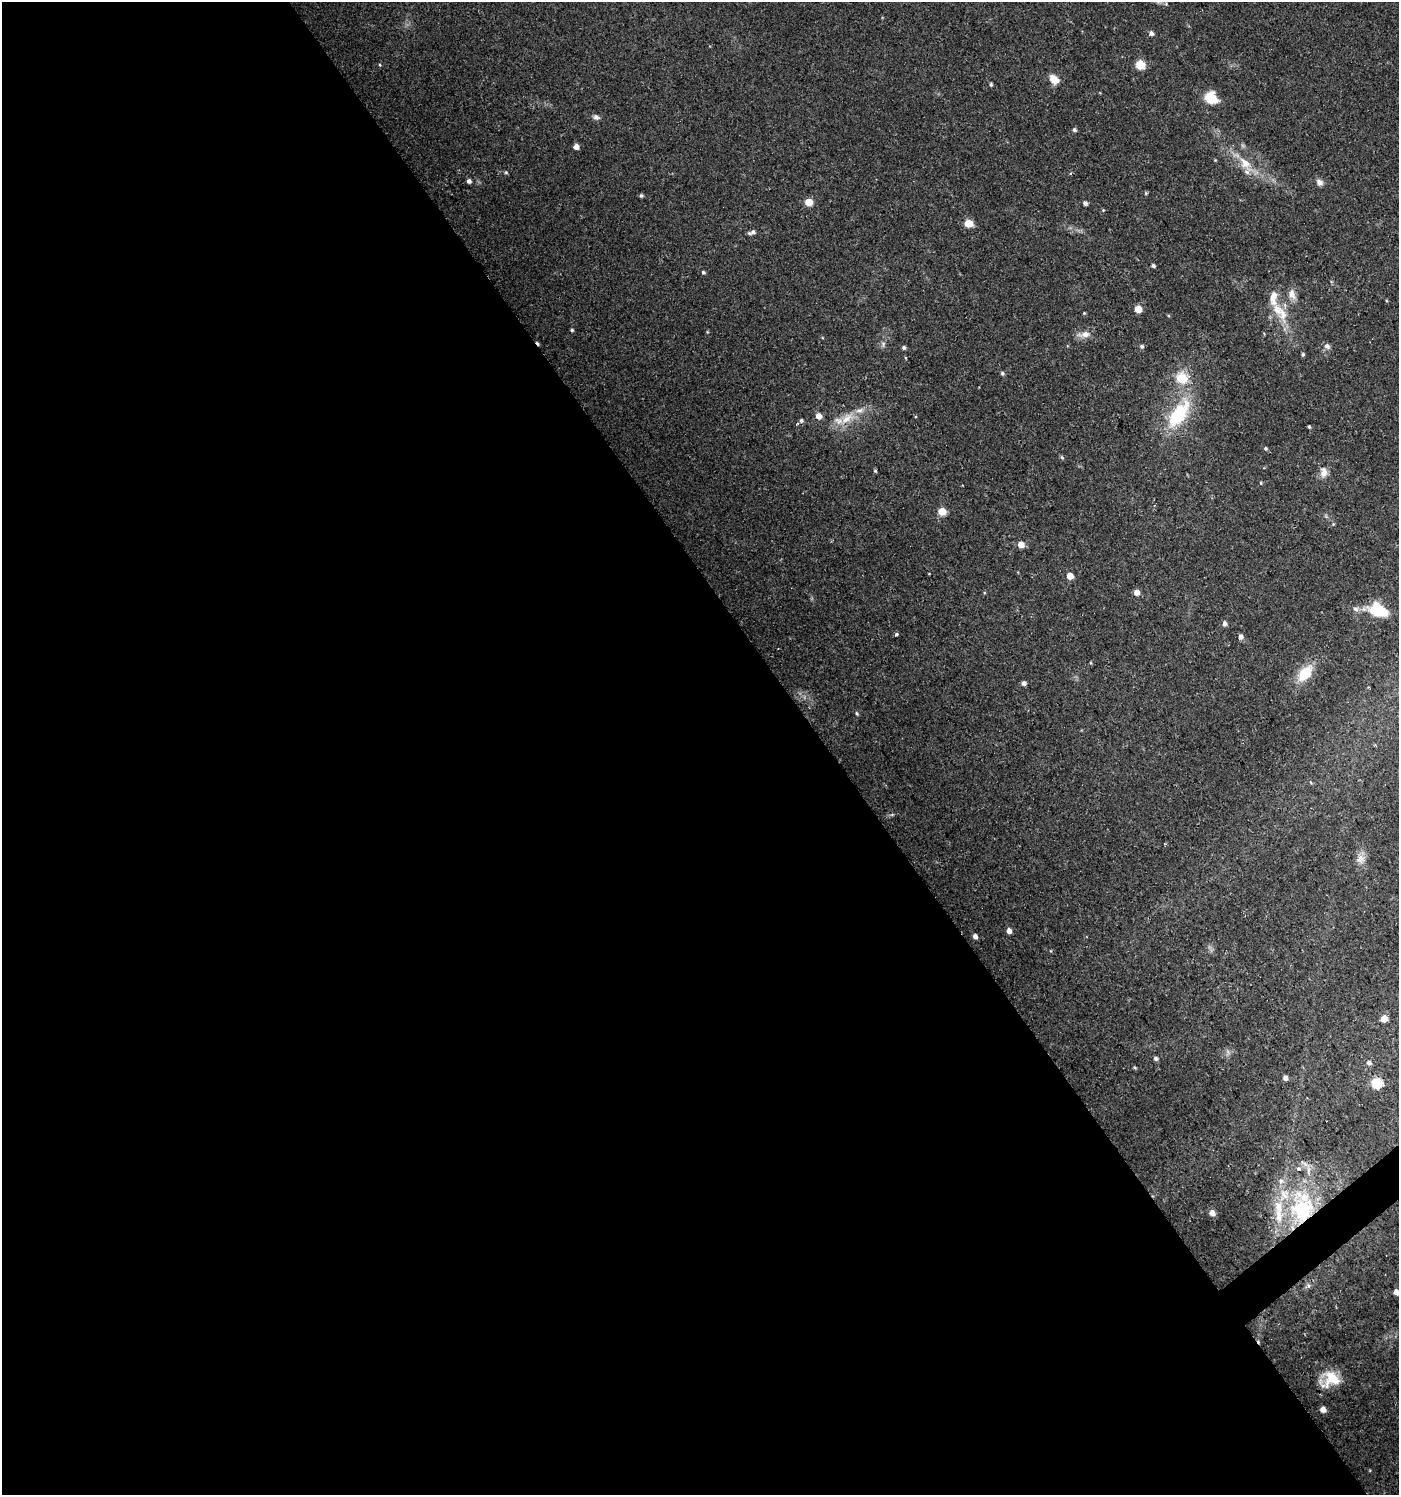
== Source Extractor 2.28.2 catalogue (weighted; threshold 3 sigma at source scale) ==
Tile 9 of 4 x 4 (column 1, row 3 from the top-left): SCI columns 131-1527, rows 1496-2988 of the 5915 x 5974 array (HDU 1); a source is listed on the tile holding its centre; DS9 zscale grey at full resolution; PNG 1401 x 1497 px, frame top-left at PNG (2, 2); no overlay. Shown black and unused: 60% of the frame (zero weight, under 2 of 3 exposures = <1% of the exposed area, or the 3 px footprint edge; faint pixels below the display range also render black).
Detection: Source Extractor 2.28.2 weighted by HDU 2 'WHT'; one run over the whole footprint, this tile lists its part. Background 0.0257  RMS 0.0043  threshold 0.0194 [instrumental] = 3 sigma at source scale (4.5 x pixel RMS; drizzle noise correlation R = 1.50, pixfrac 1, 0.0396/0.0396 arcsec/px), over >= 5 px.
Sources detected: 90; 2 cosmic-ray / hot-pixel residue — not listed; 8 inside a brighter listed object's ellipse — not listed separately; the other 80 listed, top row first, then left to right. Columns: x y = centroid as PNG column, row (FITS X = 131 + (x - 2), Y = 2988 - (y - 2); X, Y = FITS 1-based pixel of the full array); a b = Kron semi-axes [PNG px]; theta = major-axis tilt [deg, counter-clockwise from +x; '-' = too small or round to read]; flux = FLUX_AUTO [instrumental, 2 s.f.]
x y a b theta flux
1151 33 5 5 - 1.5
380 65 4 3 - 0.4
1140 65 5 5 - 19
1053 79 13 8 -70 3.8
991 85 4 4 - 0.7
1211 98 11 9 -46 13
596 117 8 6 -36 1.4
1074 130 5 5 - 0.95
576 147 5 4 - 3.1
1245 163 20 12 -45 7.5
506 172 5 4 - 0.54
469 181 5 4 - 1.5
1319 182 9 7 -26 1.9
1146 193 4 4 - 0.52
641 195 5 4 - 0.8
808 202 5 5 - 9.1
1085 203 4 4 - 1.7
1103 210 4 4 - 0.34
968 223 5 5 - 12
753 232 6 5 - 1.1
1153 266 4 4 - 0.97
703 272 4 4 - 0.77
1292 294 15 9 -75 3.2
1273 298 23 10 88 5.9
1138 309 5 5 - 8.4
1084 313 4 4 - 0.41
1283 314 22 12 -84 7.6
572 330 4 3 - 0.62
1084 334 17 8 8 3.4
883 344 8 6 89 1.1
1142 346 5 5 - 0.95
1327 346 7 6 - 1.8
904 348 4 4 - 1.1
1303 354 4 4 - 0.76
906 358 4 3 - 0.44
1002 373 5 4 - 0.84
1182 378 15 14 - 10
1178 414 42 18 55 27
819 416 5 5 - 4.2
847 418 22 11 36 7.5
801 420 4 4 - 0.92
1309 427 4 3 - 0.54
1265 448 5 5 - 0.67
1062 457 6 4 -67 0.67
875 471 4 4 - 0.56
1323 472 16 10 -89 3.3
1261 483 4 3 - 0.4
942 511 5 5 - 10
1333 524 5 4 - 0.45
1021 545 5 5 - 4.9
929 573 3 2 - 0.34
1070 576 5 5 - 6.5
1137 592 5 4 - 4.2
1356 609 8 6 -17 1.4
1378 610 16 10 -21 19
1224 623 5 4 - 1.8
896 634 3 3 - 1.7
1241 636 6 5 - 1.8
1305 673 16 10 49 13
1024 683 4 4 - 1.7
857 713 6 4 -70 0.56
1165 844 4 4 - 0.47
1360 859 13 12 - 3.4
1009 931 4 4 - 2.9
975 936 4 4 - 1.9
1384 1019 5 5 - 7
1156 1058 5 4 - 1.2
1369 1062 5 5 - 1.4
1135 1067 4 4 - 0.54
1285 1078 4 4 - 2.2
1377 1083 5 5 - 37
1304 1163 17 5 -35 2.2
1299 1169 6 5 - 1.2
1308 1170 20 4 -86 2.5
1303 1210 39 35 77 52
1212 1213 5 4 - 3.7
1308 1285 6 5 - 0.96
1396 1292 5 4 - 3.4
1331 1379 21 19 29 11
1323 1410 5 5 - 3.5
Overlapping masked pixels (flux is a lower limit): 1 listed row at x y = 1303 1210
Isophote crosses this tile's border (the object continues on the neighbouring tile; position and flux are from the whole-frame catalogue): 1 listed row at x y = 1396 1292